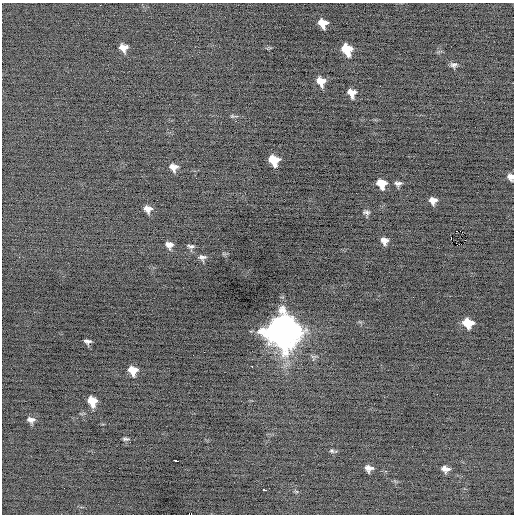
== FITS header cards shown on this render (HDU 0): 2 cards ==
NAXIS1  =                  512 / Axis length
NAXIS2  =                  512 / Axis length

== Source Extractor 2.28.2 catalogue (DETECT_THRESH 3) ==
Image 512 x 512 px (HDU 0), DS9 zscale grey, 1 PNG px = 1 image px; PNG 516 x 516 px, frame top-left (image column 1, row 512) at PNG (2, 3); no overlay
Background -0.197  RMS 0.69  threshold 2.07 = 3 sigma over >= 5 px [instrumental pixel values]
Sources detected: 41; all 41 listed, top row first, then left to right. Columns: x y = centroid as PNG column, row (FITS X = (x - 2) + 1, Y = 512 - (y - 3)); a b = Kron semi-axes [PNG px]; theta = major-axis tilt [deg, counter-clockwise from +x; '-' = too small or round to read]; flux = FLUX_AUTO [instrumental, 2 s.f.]
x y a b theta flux
100 5 2 2 - 100
323 23 8 7 - 510
123 48 8 7 - 360
347 49 10 8 -59 1200
454 65 9 7 7 160
321 81 9 8 - 500
380 86 2 2 - 28
352 93 8 7 - 400
233 116 10 4 0 82
274 160 9 8 - 1000
173 167 8 7 - 280
510 177 7 6 - 230
398 183 9 6 4 150
381 184 9 7 -53 640
433 201 7 6 - 270
148 209 7 6 - 290
366 212 10 5 -6 120
460 231 3 2 - 880
451 237 3 2 - 2600
465 240 3 2 - 63
384 241 7 6 - 270
169 245 8 7 - 240
191 246 8 5 -7 120
202 257 10 8 -21 170
468 323 9 7 -16 960
282 331 13 13 - 97000
87 341 7 4 -9 140
252 366 3 2 - 360
133 370 8 7 - 610
437 394 2 2 - 200
92 401 9 7 -66 690
31 420 10 6 -5 200
126 439 8 3 -1 89
130 442 3 2 - 42
332 451 7 6 - 80
176 461 4 3 - 320
369 468 7 6 - 240
445 469 8 6 -14 250
64 488 2 2 - 28
263 490 3 3 - 690
190 514 4 2 - 1600
At the frame edge (FLAGS 8, measured only in part): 2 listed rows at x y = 510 177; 190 514